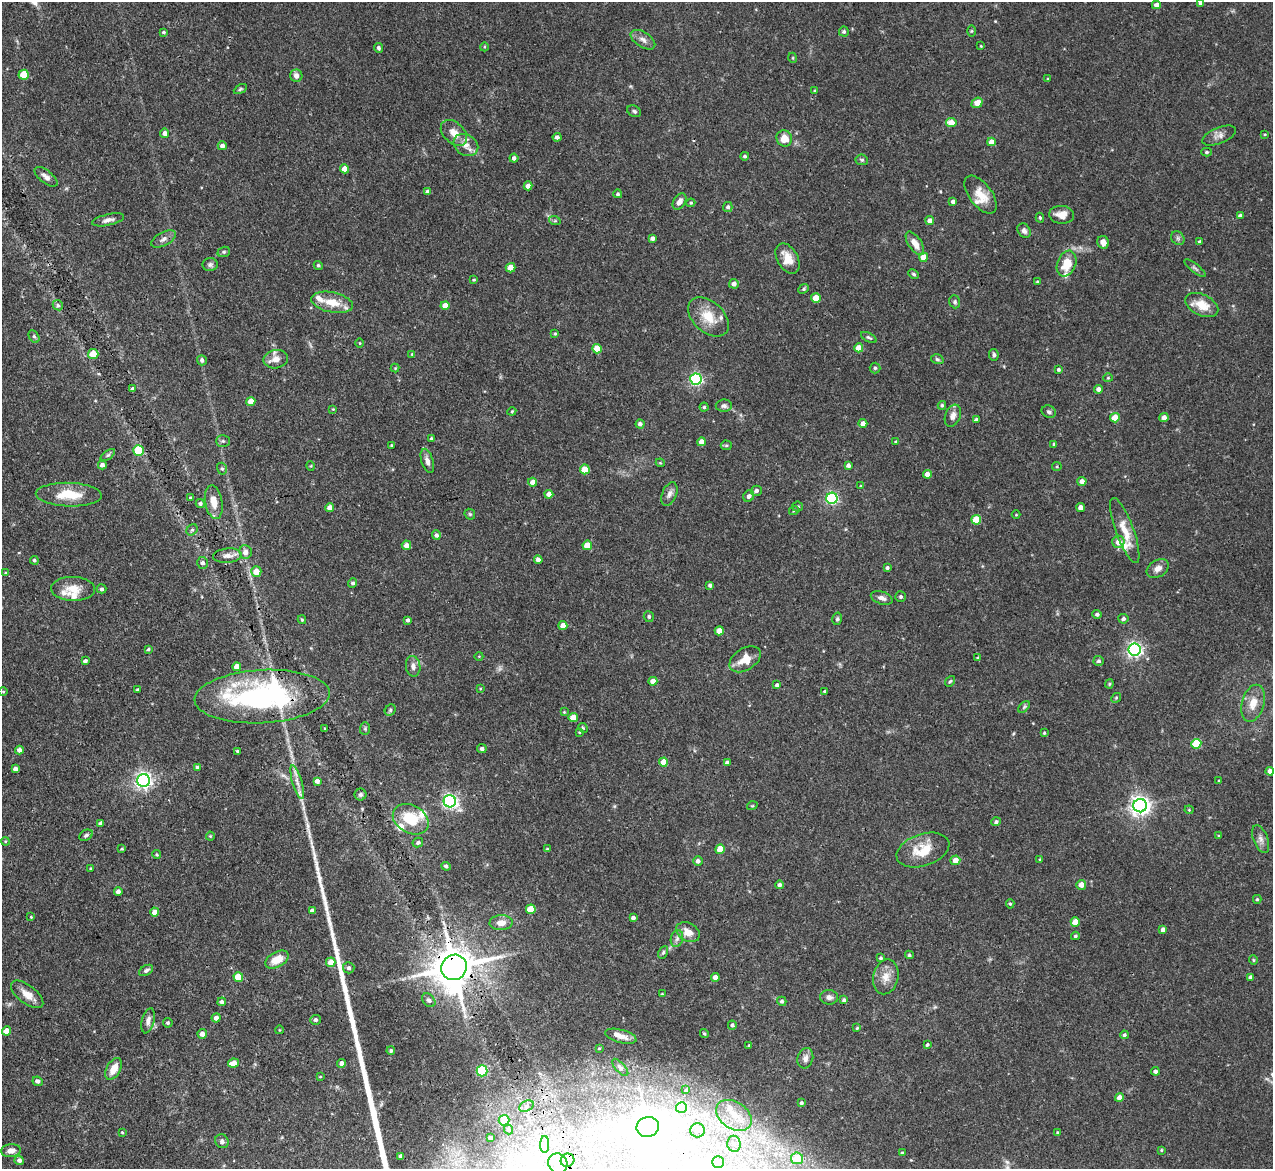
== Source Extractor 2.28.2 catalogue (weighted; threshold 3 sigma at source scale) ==
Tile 7 of 4 x 4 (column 3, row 2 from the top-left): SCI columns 2543-3813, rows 2593-3759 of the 5085 x 5067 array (HDU 1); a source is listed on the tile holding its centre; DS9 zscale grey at full resolution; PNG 1275 x 1171 px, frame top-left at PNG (2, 2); each listed source drawn as its Kron ellipse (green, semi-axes under 4 px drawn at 4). Shown black and unused: <1% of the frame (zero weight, under 3 of 4 exposures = <1% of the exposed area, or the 3 px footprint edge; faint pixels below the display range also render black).
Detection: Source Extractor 2.28.2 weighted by HDU 2 'WHT'; one run over the whole footprint, this tile lists its part. Background 0.0807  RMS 0.0035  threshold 0.0159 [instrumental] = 3 sigma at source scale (4.5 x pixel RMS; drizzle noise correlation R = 1.50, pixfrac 1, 0.05/0.05 arcsec/px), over >= 5 px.
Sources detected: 341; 1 too faint to see at this stretch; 1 long thin detection or spike segment (spike, bleed or trail) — neither listed nor drawn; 15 inside a brighter listed object's ellipse — not listed separately; the other 324 listed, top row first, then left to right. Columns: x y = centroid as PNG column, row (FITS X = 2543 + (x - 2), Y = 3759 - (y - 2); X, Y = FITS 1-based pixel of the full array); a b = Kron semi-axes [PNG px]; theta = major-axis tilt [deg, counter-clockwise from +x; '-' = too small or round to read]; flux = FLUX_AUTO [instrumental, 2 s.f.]
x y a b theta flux
1201 3 4 4 - 1.4
1156 5 4 4 - 1.8
972 31 5 3 - 0.39
164 32 3 3 - 0.53
844 32 5 5 - 0.68
643 40 14 7 -33 1.9
981 46 3 2 - 0.28
484 47 4 3 - 0.31
379 48 5 4 - 0.82
793 58 5 3 - 0.34
24 75 5 5 - 11
296 76 6 6 - 2.1
1048 79 3 3 - 0.34
240 89 7 4 28 0.53
815 91 4 2 - 0.34
977 103 6 5 - 3.6
634 111 7 5 -28 0.82
951 123 5 4 - 5.1
165 133 4 4 - 1.7
454 133 15 10 -44 4.1
1265 134 4 3 - 0.35
1219 136 18 8 22 2.1
557 137 4 4 - 1.2
784 138 8 7 - 4.2
991 142 4 4 - 2.4
466 145 13 10 -31 3.1
222 146 4 4 - 1.5
1207 152 5 4 - 0.59
745 156 4 4 - 0.66
514 158 4 4 - 1.2
862 160 6 5 - 0.61
345 169 4 4 - 4.1
46 177 14 6 -39 2
528 186 4 4 - 1.9
428 192 4 4 - 1.3
618 194 4 4 - 0.69
981 195 22 11 -53 6
953 201 4 4 - 1.3
679 202 9 6 57 2.2
691 203 4 4 - 0.41
728 207 5 5 - 0.96
1062 215 12 9 -4 3.8
1240 216 4 3 - 1.1
1040 218 5 4 - 0.54
108 220 16 5 12 1.6
555 221 6 3 -18 0.5
930 221 4 4 - 1.9
1024 231 8 6 -55 1.3
652 238 4 4 - 1.3
1178 238 7 6 - 0.81
163 239 13 7 28 1.7
1103 242 6 5 - 2.2
1199 242 4 3 - 0.72
915 243 13 6 -56 3.4
224 252 6 5 - 0.58
924 257 4 4 - 4.7
787 258 16 10 -61 5.1
1067 264 13 9 68 7.6
210 265 8 6 1 0.92
318 265 5 4 - 0.66
511 268 5 4 - 5.8
1195 268 13 3 -38 0.86
913 274 5 4 - 0.6
474 280 4 3 - 0.41
1037 282 4 3 - 0.48
734 284 5 4 - 1.7
804 289 5 4 - 0.55
816 298 5 4 - 5.2
332 302 21 10 -12 6.9
955 302 6 5 - 0.71
58 305 5 4 - 0.69
445 305 4 4 - 3.1
1202 305 17 10 -27 6.6
708 317 24 15 -42 8.3
555 334 3 3 - 0.35
34 336 7 5 -62 0.71
869 337 8 4 -28 0.67
360 343 5 3 - 0.32
859 348 4 4 - 4.5
597 349 5 4 - 6.1
93 354 5 5 - 10
412 354 4 3 - 0.36
994 355 6 5 - 0.8
276 359 12 9 10 2.9
937 359 6 5 - 0.62
202 360 5 5 - 1.1
395 368 4 4 - 0.31
875 368 5 5 - 0.55
1058 369 4 4 - 0.68
1108 378 4 4 - 0.41
696 379 6 5 - 63
133 389 3 3 - 0.96
1099 389 4 4 - 1.8
251 401 4 4 - 4.8
942 405 4 3 - 0.56
724 406 8 6 2 1.2
704 407 4 4 - 0.54
333 409 3 3 - 0.26
512 411 4 3 - 0.33
1049 412 7 6 - 0.87
953 416 11 7 68 2.2
1164 417 4 4 - 2
1115 418 5 4 - 5.3
976 419 3 3 - 0.74
863 423 4 4 - 2
640 424 4 4 - 1.3
432 439 4 3 - 0.93
223 441 7 5 -1 0.71
702 442 4 4 - 2.7
896 442 4 3 - 0.63
1054 444 3 3 - 0.42
726 445 5 5 - 0.5
392 446 3 3 - 0.5
138 450 5 5 - 16
108 455 8 4 36 0.73
427 461 12 6 -72 1.9
660 463 4 4 - 0.34
102 465 4 4 - 1.5
848 465 4 4 - 1.2
311 466 5 3 - 0.3
1057 466 5 4 - 0.41
222 469 6 4 -72 0.66
585 469 5 5 - 8
927 474 4 4 - 2.5
1082 481 4 4 - 1.9
533 482 4 4 - 2.5
861 486 4 3 - 0.3
756 491 5 5 - 1.2
549 494 4 4 - 2.1
669 494 12 7 67 1.7
69 495 33 12 -2 9.7
749 496 6 5 - 1.3
190 497 3 3 - 0.42
832 498 5 5 - 51
214 502 17 8 -80 4.6
200 504 4 4 - 0.78
798 507 5 5 - 0.65
1081 507 4 4 - 2.2
330 508 4 4 - 1.9
794 510 5 3 - 0.34
470 514 6 4 -46 0.55
1016 515 4 3 - 0.3
976 520 5 5 - 11
192 530 6 5 - 0.71
1125 531 34 9 -70 6.5
436 535 5 4 - 1.1
1118 542 6 6 - 3.1
406 545 5 4 - 2
587 545 5 4 - 5.5
245 552 7 6 - 1.9
227 556 14 7 5 2.3
34 560 4 4 - 0.62
538 560 4 4 - 1.7
202 563 6 5 - 1.1
887 568 4 4 - 0.74
1158 568 12 8 32 2.4
256 571 5 5 - 4.6
6 573 4 3 - 0.36
353 583 5 4 - 0.8
710 585 4 3 - 0.92
73 589 22 12 -2 5.5
102 589 5 4 - 0.76
901 596 5 5 - 0.78
882 598 11 6 -18 1.7
1097 614 4 4 - 0.93
649 617 5 5 - 0.69
837 619 6 5 - 0.58
1123 619 5 4 - 1.1
302 620 4 3 - 0.45
408 620 4 3 - 0.75
563 626 4 4 - 2.6
719 631 4 4 - 4.5
148 649 3 3 - 0.56
1134 650 6 6 - 110
479 656 4 3 - 0.26
978 658 4 3 - 0.47
745 659 17 11 32 5.5
85 661 4 4 - 1.1
1099 661 5 5 - 0.78
413 666 10 7 -82 2
237 667 4 4 - 3.2
653 681 4 4 - 2.5
950 681 6 4 52 0.52
1109 684 4 4 - 0.42
777 685 4 4 - 1.3
480 689 4 3 - 0.29
137 690 3 3 - 0.54
824 691 3 3 - 0.31
3 692 4 3 - 0.29
262 696 67 26 3 76
1116 698 5 4 - 0.42
1253 703 19 11 74 5.4
1024 707 7 4 46 0.58
390 710 6 5 - 0.62
564 712 4 4 - 0.31
573 717 5 4 - 4.4
325 728 4 3 - 0.39
583 728 5 4 - 0.44
365 729 6 5 - 0.61
580 732 4 4 - 0.35
1044 733 4 3 - 0.44
1196 744 5 5 - 14
482 749 5 4 - 1.1
19 750 4 4 - 1.7
237 751 3 3 - 0.42
663 762 4 4 - 5
727 763 4 3 - 1.1
197 767 4 4 - 0.88
15 769 4 4 - 1.4
1270 771 4 4 - 2.1
144 780 6 6 - 140
317 781 4 4 - 1.7
1219 781 3 2 - 0.33
297 782 17 5 -74 2.4
360 794 6 6 - 0.72
450 801 6 6 - 96
752 806 5 3 - 0.34
1140 806 7 6 - 210
1189 810 4 4 - 0.37
411 819 19 14 -30 12
996 822 5 4 - 0.93
100 823 4 4 - 0.81
86 835 7 5 28 0.95
210 836 4 4 - 0.39
1219 836 3 3 - 0.33
1261 839 15 7 -69 2
5 841 4 3 - 0.33
418 842 5 4 - 0.73
122 849 3 3 - 0.34
547 849 4 3 - 0.27
720 849 4 4 - 7.5
923 850 27 16 18 9.3
157 854 4 4 - 0.45
955 860 5 4 - 2.9
1040 860 4 3 - 0.33
698 861 4 4 - 1.3
446 866 5 4 - 0.72
90 869 3 3 - 0.37
780 885 4 4 - 1.2
1081 885 5 5 - 2.5
118 891 4 4 - 1.4
1257 899 4 4 - 0.54
1010 904 4 4 - 0.53
531 909 5 4 - 7.4
312 911 4 4 - 1.4
155 912 4 4 - 2.9
31 917 3 3 - 0.29
633 918 4 4 - 1.2
1075 922 4 4 - 5.8
501 923 11 7 3 2.8
1163 929 4 4 - 1.3
688 932 12 9 -29 3.8
1075 936 4 3 - 0.52
677 938 8 6 74 1.2
663 952 7 4 62 0.64
909 955 4 4 - 0.62
881 958 4 4 - 0.55
277 959 12 7 29 5.4
1253 960 5 4 - 0.43
331 962 5 4 - 3.9
454 967 13 12 - 1300
349 968 6 5 - 0.76
146 970 7 5 30 0.85
238 977 5 5 - 9.9
715 977 4 4 - 2.3
886 977 17 12 77 4.3
1250 977 4 3 - 0.86
27 994 19 9 -38 4
662 994 4 3 - 0.32
829 997 9 7 -5 1.5
429 1000 8 5 -46 0.9
844 1000 4 3 - 0.78
782 1001 5 4 - 0.84
222 1002 4 4 - 0.95
216 1018 4 4 - 1.6
315 1020 5 5 - 1
148 1021 13 6 76 1.7
168 1023 5 4 - 0.67
732 1025 4 4 - 0.86
857 1028 4 3 - 0.39
279 1030 4 3 - 0.25
6 1031 4 4 - 3.5
704 1033 4 3 - 0.5
202 1034 5 4 - 1.8
1124 1035 4 4 - 0.73
621 1036 16 6 -15 2.7
749 1045 3 3 - 0.38
927 1045 4 3 - 0.63
599 1048 3 2 - 0.29
391 1051 4 4 - 0.63
805 1058 10 7 74 2.1
233 1063 5 4 - 3.8
342 1063 4 4 - 1.6
620 1067 11 5 -48 0.92
114 1069 12 7 61 4.5
482 1071 5 5 - 27
1155 1071 4 4 - 1.1
320 1077 4 2 - 0.26
38 1081 5 4 - 0.94
686 1090 3 2 - 0.37
1119 1097 4 4 - 2.5
801 1103 4 4 - 0.72
527 1106 8 5 26 0.92
681 1107 5 5 - 9.2
734 1115 19 13 -34 7.2
504 1120 5 5 - 4.7
648 1127 11 10 - 580
508 1130 5 4 - 0.55
698 1130 7 7 - 1.4
122 1132 4 3 - 0.37
1057 1132 4 3 - 0.39
490 1138 4 3 - 0.99
222 1141 7 6 - 1.1
545 1144 8 4 89 1.2
734 1144 8 6 -87 1.6
1161 1150 4 4 - 0.36
11 1151 10 6 6 2.2
902 1153 4 3 - 0.52
401 1156 4 4 - 1.4
797 1158 6 5 - 7.1
19 1160 5 4 - 1.1
568 1160 7 6 - 2
718 1162 6 5 - 0.89
558 1163 10 9 - 3.6
Overlapping masked pixels (flux is a lower limit): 3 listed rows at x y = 262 696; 454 967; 648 1127
Isophote crosses this tile's border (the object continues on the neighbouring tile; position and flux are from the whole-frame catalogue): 1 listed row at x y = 1201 3